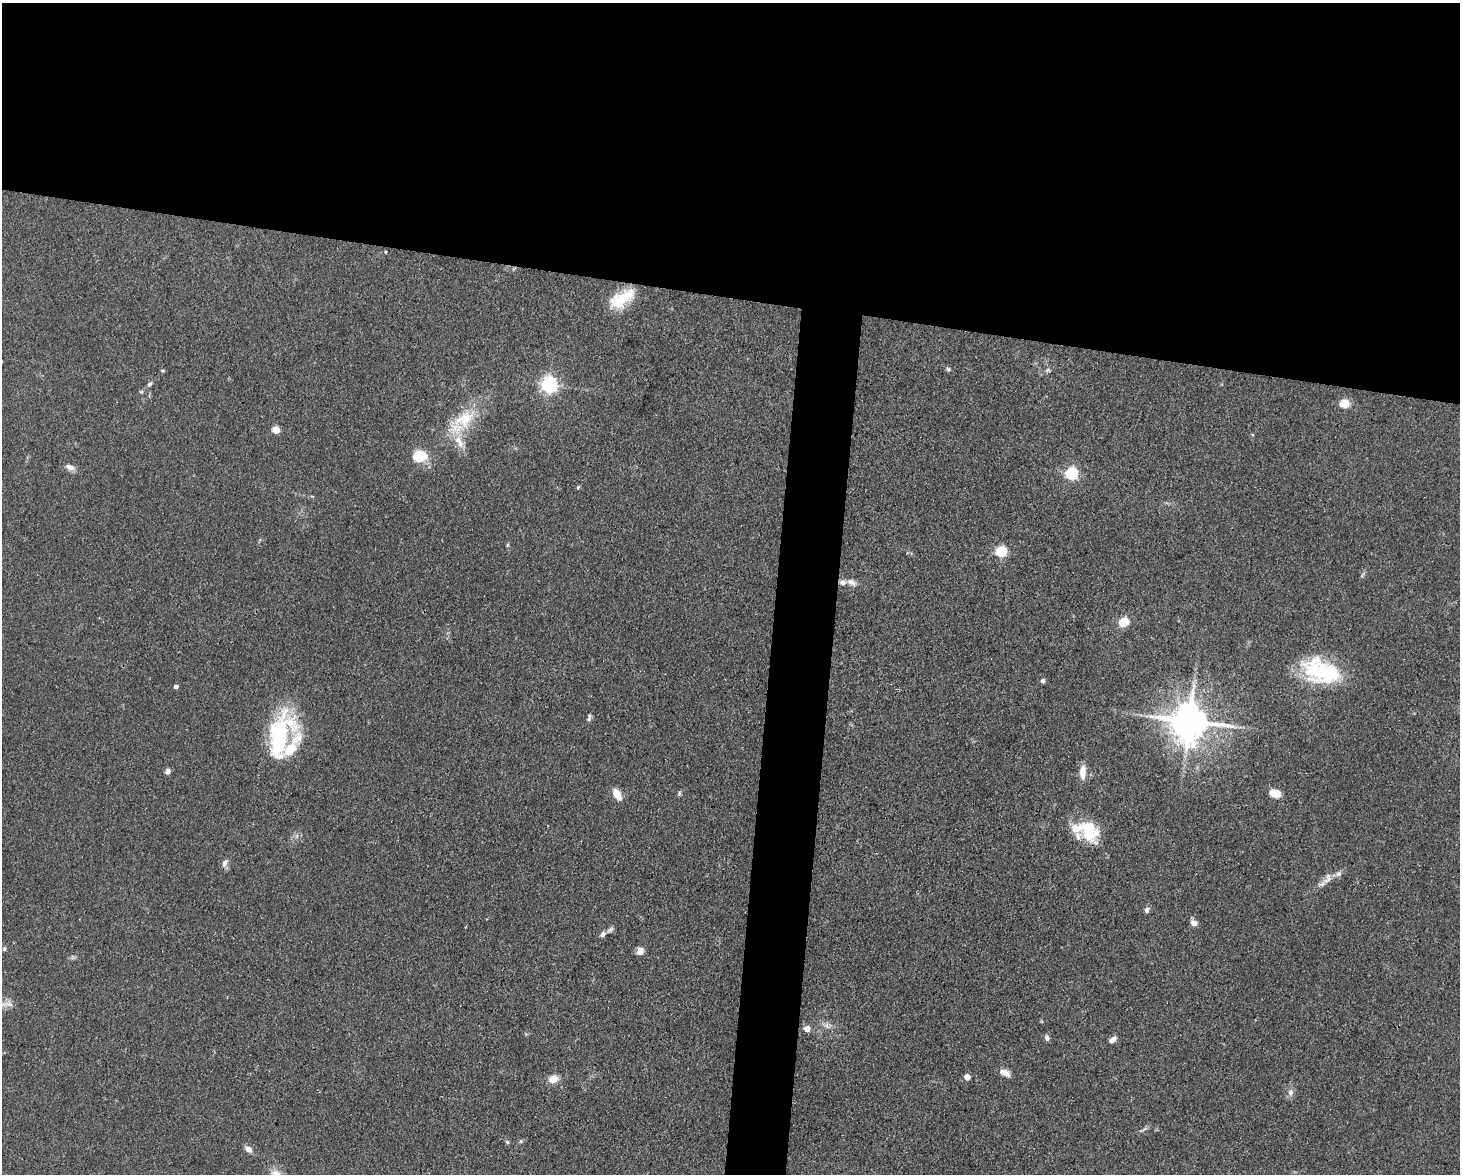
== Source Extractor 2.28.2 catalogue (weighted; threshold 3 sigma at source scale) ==
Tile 2 of 3 x 4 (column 2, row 1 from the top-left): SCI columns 1682-3139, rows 3517-4688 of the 4709 x 4691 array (HDU 1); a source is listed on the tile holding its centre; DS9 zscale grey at full resolution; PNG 1462 x 1176 px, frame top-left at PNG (2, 3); no overlay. Shown black and unused: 28% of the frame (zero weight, under 3 of 4 exposures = <1% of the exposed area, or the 3 px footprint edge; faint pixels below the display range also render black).
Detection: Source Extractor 2.28.2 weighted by HDU 2 'WHT'; one run over the whole footprint, this tile lists its part. Background 0.0813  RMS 0.0062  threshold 0.0278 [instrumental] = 3 sigma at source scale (4.5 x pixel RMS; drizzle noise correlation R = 1.50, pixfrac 1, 0.05/0.05 arcsec/px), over >= 5 px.
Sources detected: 59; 1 inside a brighter object's white glare — not listed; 5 inside a brighter listed object's ellipse — not listed separately; the other 53 listed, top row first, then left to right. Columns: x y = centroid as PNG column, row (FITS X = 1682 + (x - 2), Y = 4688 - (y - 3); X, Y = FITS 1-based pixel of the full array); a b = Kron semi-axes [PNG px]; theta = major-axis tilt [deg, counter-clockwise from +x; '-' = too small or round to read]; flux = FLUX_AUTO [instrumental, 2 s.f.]
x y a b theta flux
385 252 4 3 - 0.48
622 299 33 15 32 21
948 369 6 5 - 1.3
1048 370 7 4 -17 1
162 371 5 4 - 0.9
150 384 9 5 52 1.5
549 385 6 6 - 210
141 392 6 3 -18 0.74
1345 403 5 5 - 30
464 419 36 20 30 26
276 430 5 5 - 14
419 457 11 9 9 23
70 467 12 7 -20 3.8
1072 474 6 5 - 84
578 487 6 4 46 0.74
507 545 6 4 89 0.79
1001 551 5 5 - 55
851 582 13 7 -23 3.6
1124 622 8 6 30 16
1321 671 45 26 -19 52
1043 681 5 5 - 1.4
176 687 4 4 - 2.2
589 719 8 6 75 1.5
1189 721 12 11 - 1700
280 732 45 23 68 60
167 771 6 5 - 2.6
1083 772 18 8 87 6.7
679 793 7 4 90 0.95
1275 793 10 7 -17 10
617 794 14 8 -61 7.2
1089 830 26 22 72 24
225 863 11 6 59 2.6
1339 874 8 7 - 2.3
1327 879 18 8 60 4.9
1147 910 7 6 - 1.8
1194 923 8 6 -22 3.3
610 929 10 5 37 1.7
602 934 8 6 44 1.9
4 949 5 4 - 1.1
640 951 10 9 - 3.1
2 1005 22 7 13 5.2
826 1026 12 5 -23 2.7
807 1029 5 4 - 7.9
1047 1038 7 5 -80 2
1112 1040 9 6 38 2.7
1005 1073 13 7 -26 4.7
967 1077 4 4 - 6.1
553 1079 11 9 16 5.9
1291 1092 9 7 90 2.7
1145 1129 11 3 35 1.3
507 1142 6 4 -46 0.94
248 1149 8 6 -37 4.1
275 1174 15 13 12 6
Isophote crosses this tile's border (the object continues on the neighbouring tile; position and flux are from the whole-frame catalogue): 2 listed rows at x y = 2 1005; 275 1174